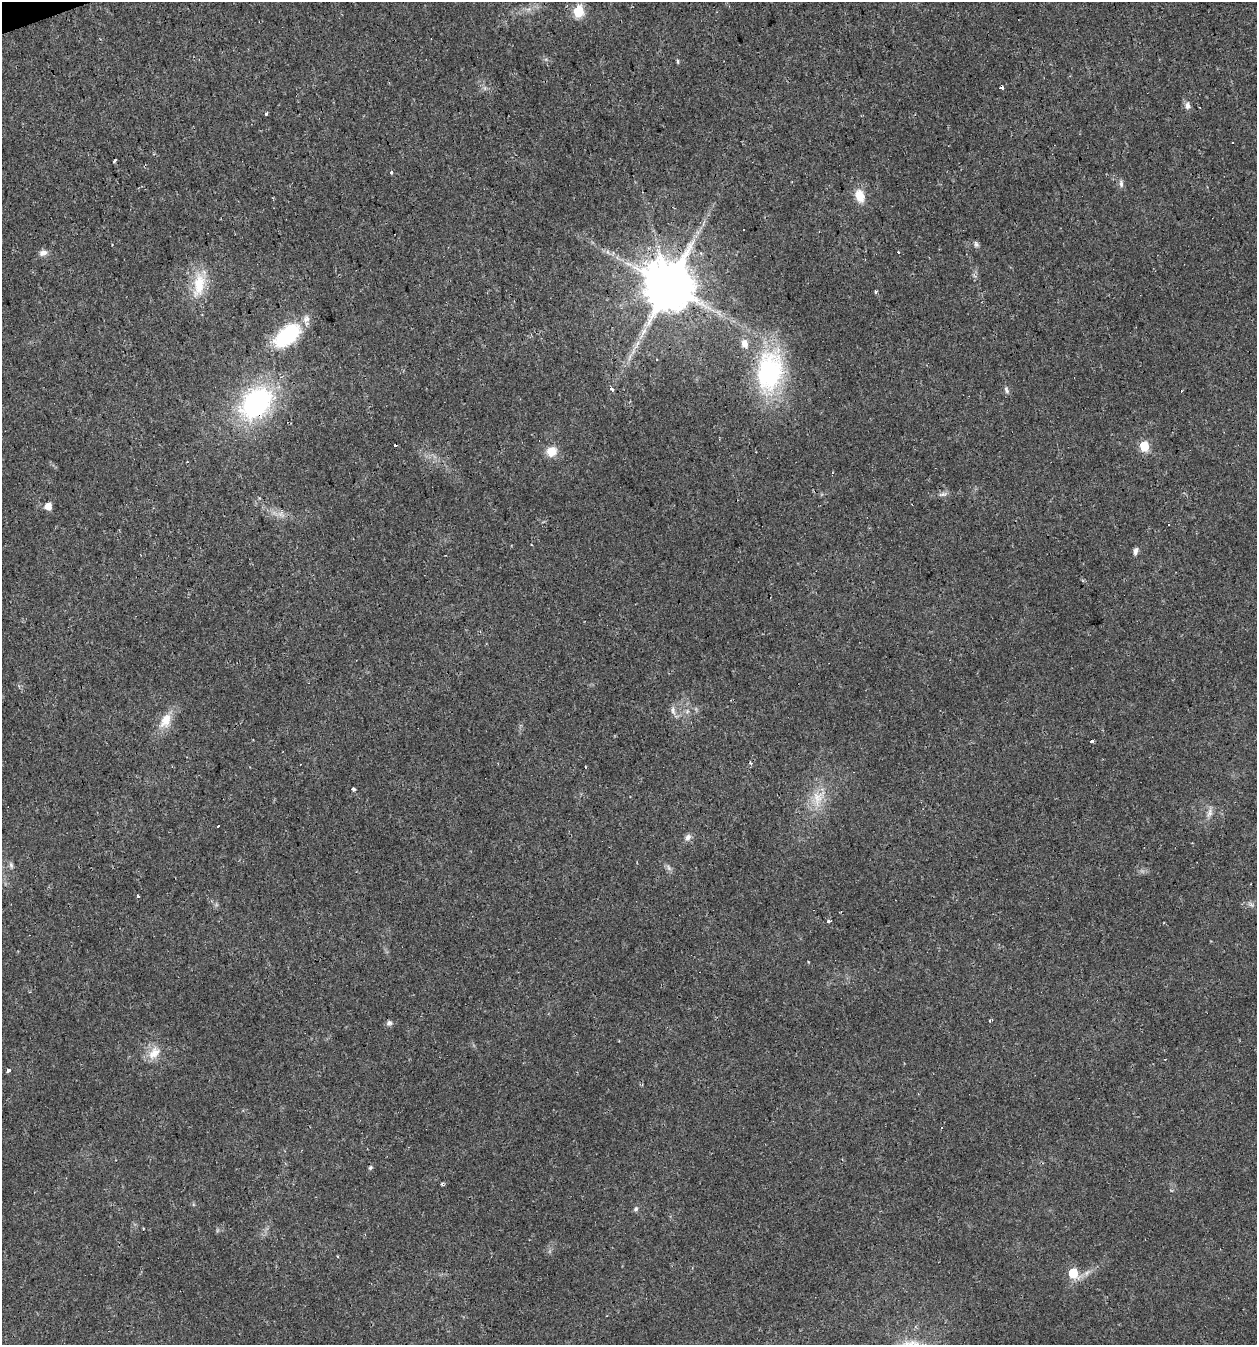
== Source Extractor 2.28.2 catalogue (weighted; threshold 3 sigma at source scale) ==
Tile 11 of 4 x 4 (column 3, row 3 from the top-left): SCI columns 2571-3825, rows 1344-2686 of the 5194 x 5371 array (HDU 1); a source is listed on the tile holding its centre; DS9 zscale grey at full resolution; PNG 1259 x 1347 px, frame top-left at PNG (2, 2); no overlay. Shown black and unused: <1% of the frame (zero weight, under 2 of 3 exposures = <1% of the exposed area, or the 3 px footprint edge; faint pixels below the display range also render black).
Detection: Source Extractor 2.28.2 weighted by HDU 2 'WHT'; one run over the whole footprint, this tile lists its part. Background 0.0241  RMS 0.0031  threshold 0.0139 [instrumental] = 3 sigma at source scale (4.5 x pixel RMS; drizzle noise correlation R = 1.50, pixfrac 1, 0.0396/0.0396 arcsec/px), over >= 5 px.
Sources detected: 58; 5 cosmic-ray / hot-pixel residue — not listed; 2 inside a brighter listed object's ellipse — not listed separately; the other 51 listed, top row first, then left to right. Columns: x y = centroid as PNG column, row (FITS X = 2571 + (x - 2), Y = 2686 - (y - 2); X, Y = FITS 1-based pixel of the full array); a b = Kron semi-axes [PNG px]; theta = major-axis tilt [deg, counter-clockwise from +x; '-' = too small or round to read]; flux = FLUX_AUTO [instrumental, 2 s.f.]
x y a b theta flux
579 11 6 5 - 28
678 62 5 4 - 0.52
1002 87 3 3 - 7.6
1187 106 9 8 - 1.4
266 114 4 3 - 2
115 161 3 3 - 3
391 172 4 4 - 0.41
1121 184 11 5 -81 1
860 196 14 9 -72 5.3
744 230 3 3 - 0.78
112 244 3 2 - 0.23
976 245 6 6 - 0.77
898 252 3 3 - 0.35
43 253 12 8 14 1.5
199 284 36 16 82 10
669 286 14 13 - 2000
876 292 4 3 - 3.4
287 335 35 19 40 21
657 359 3 2 - 0.44
769 372 55 34 83 43
611 389 3 3 - 2.1
1007 390 10 5 -65 0.86
256 403 37 26 46 51
1144 446 6 6 - 18
551 451 10 9 - 5.1
942 494 7 6 - 0.92
48 506 5 5 - 4.8
280 514 8 5 56 1
1169 524 3 2 - 0.38
1135 551 10 5 80 1.1
673 710 12 7 -74 1.4
166 720 22 12 60 5.6
1092 741 3 3 - 2.8
750 763 5 3 - 0.37
353 789 3 3 - 2.1
817 798 24 14 -88 7
1209 813 14 7 63 1.9
218 826 3 2 - 1.7
688 837 9 7 61 1.3
11 865 9 5 -79 0.82
669 868 9 5 -60 0.88
138 896 3 3 - 0.48
1251 904 8 5 -44 0.77
829 921 3 3 - 2.2
389 1023 9 7 19 0.98
154 1053 21 13 49 4.6
8 1070 4 3 - 12
370 1167 6 5 - 0.51
442 1184 4 4 - 0.61
636 1209 7 5 38 0.65
1073 1273 6 6 - 14
Overlapping masked pixels (flux is a lower limit): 3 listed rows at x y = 1002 87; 669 286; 256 403